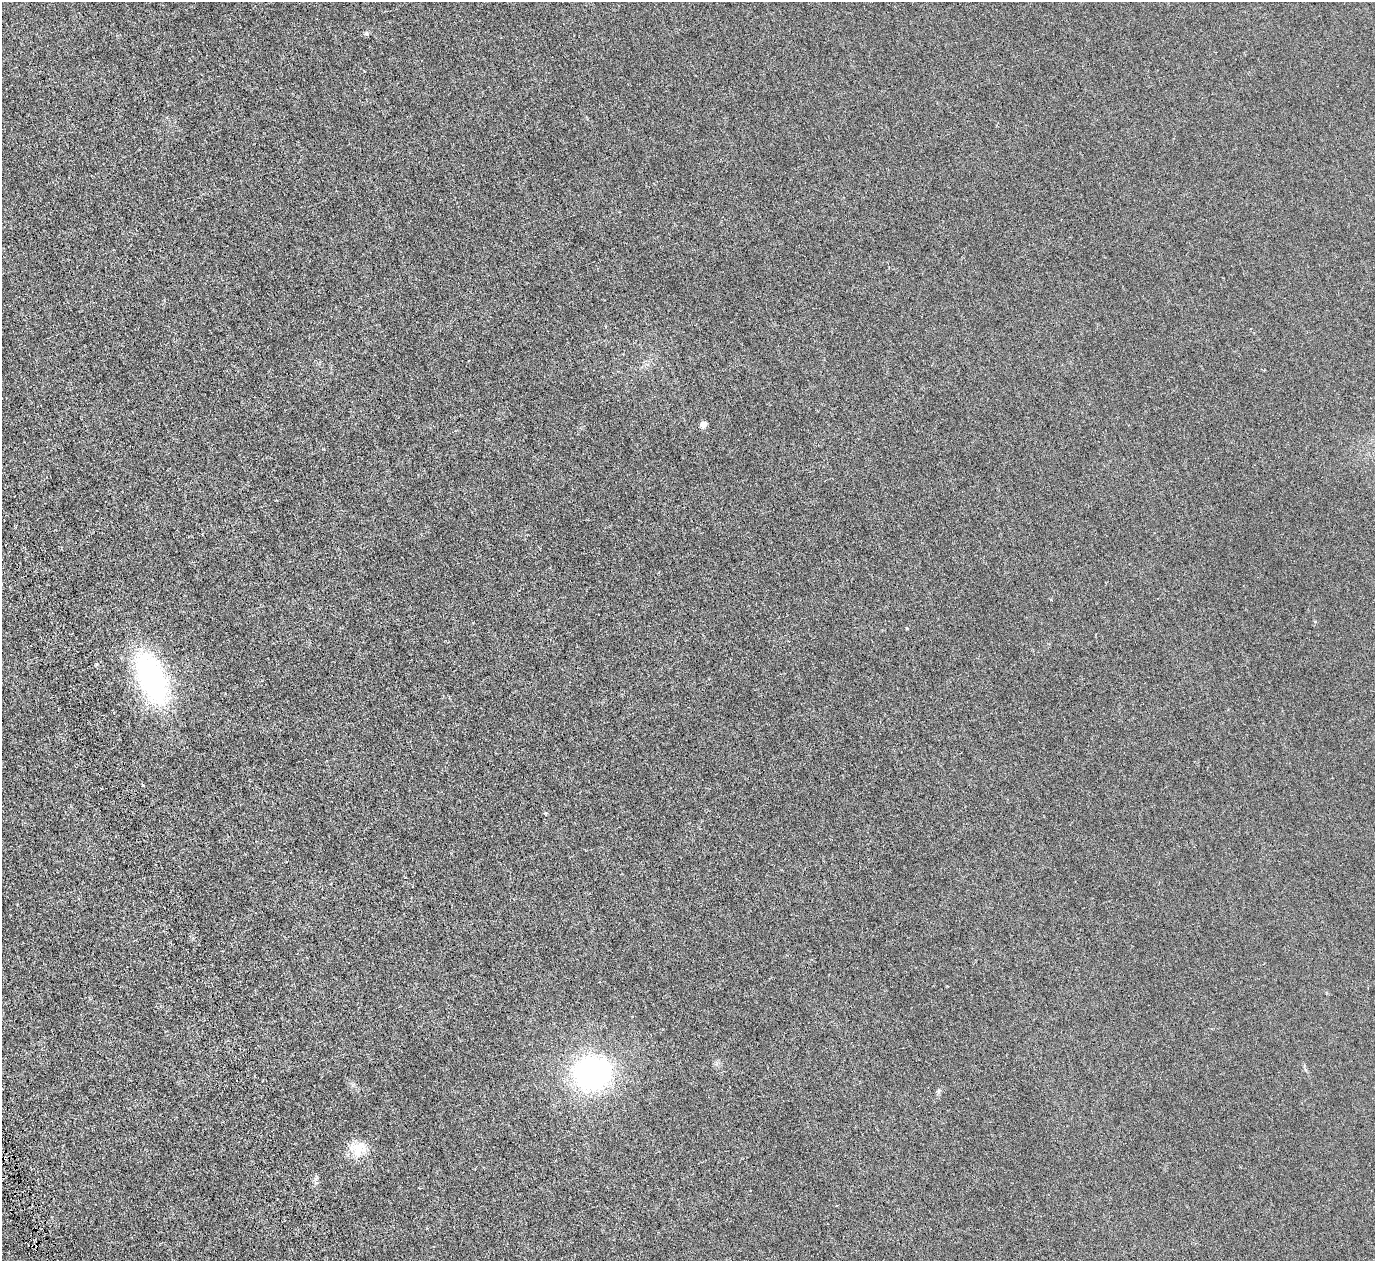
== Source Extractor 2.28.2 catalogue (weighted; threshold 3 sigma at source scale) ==
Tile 7 of 4 x 4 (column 3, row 2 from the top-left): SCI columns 3067-4439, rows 2998-4256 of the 6128 x 6110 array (HDU 1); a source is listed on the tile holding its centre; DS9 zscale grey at full resolution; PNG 1377 x 1263 px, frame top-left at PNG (2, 2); no overlay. Shown black and unused: <1% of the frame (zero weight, under 4 of 8 exposures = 20% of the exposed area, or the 3 px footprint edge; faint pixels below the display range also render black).
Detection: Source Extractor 2.28.2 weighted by HDU 2 'WHT'; one run over the whole footprint, this tile lists its part. Background 0.00281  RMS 0.0015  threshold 0.00606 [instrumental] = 3 sigma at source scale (4.09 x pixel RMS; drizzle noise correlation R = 1.36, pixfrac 0.8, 0.05/0.05 arcsec/px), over >= 5 px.
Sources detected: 9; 2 cosmic-ray / hot-pixel residue — not listed; the other 7 listed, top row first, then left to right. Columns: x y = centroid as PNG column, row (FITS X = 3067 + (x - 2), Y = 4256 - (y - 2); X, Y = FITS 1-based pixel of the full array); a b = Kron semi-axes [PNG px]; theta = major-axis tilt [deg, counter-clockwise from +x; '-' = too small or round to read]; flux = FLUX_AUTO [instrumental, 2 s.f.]
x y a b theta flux
366 33 6 5 - 0.19
703 424 5 4 - 1.8
906 628 4 3 - 0.1
152 678 50 24 -68 25
143 785 3 3 - 0.13
592 1073 43 38 11 24
358 1149 23 20 3 2.6